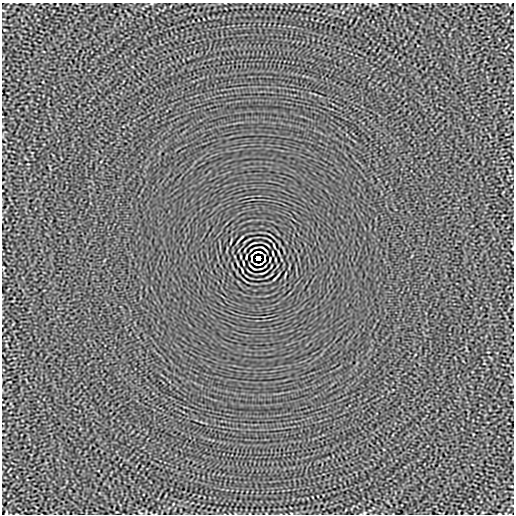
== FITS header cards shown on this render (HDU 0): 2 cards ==
NAXIS1  =                  512
NAXIS2  =                  512

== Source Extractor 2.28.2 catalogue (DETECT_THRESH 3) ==
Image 512 x 512 px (HDU 0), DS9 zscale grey, 1 PNG px = 1 image px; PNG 516 x 516 px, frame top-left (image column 1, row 512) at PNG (2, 3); no overlay
Background -3.92e-06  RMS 0.0015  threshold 0.00439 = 3 sigma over >= 5 px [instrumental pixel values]
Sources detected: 13; all 13 listed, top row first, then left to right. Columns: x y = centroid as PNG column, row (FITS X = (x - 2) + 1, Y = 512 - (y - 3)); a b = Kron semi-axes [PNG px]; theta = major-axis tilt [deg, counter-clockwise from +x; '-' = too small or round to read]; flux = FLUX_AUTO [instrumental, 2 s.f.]
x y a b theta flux
264 249 7 2 -40 0.11
256 252 5 2 - 0.064
260 252 4 2 - 0.098
251 256 4 2 - 0.078
265 256 4 2 - 0.079
258 258 4 4 - 3.7
251 260 3 2 - 0.084
265 260 4 2 - 0.079
243 263 4 2 - 0.082
256 264 4 2 - 0.083
260 264 5 2 - 0.087
252 267 7 2 -40 0.11
6 513 4 2 - 0.077
At the frame edge (FLAGS 8, measured only in part): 1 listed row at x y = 6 513